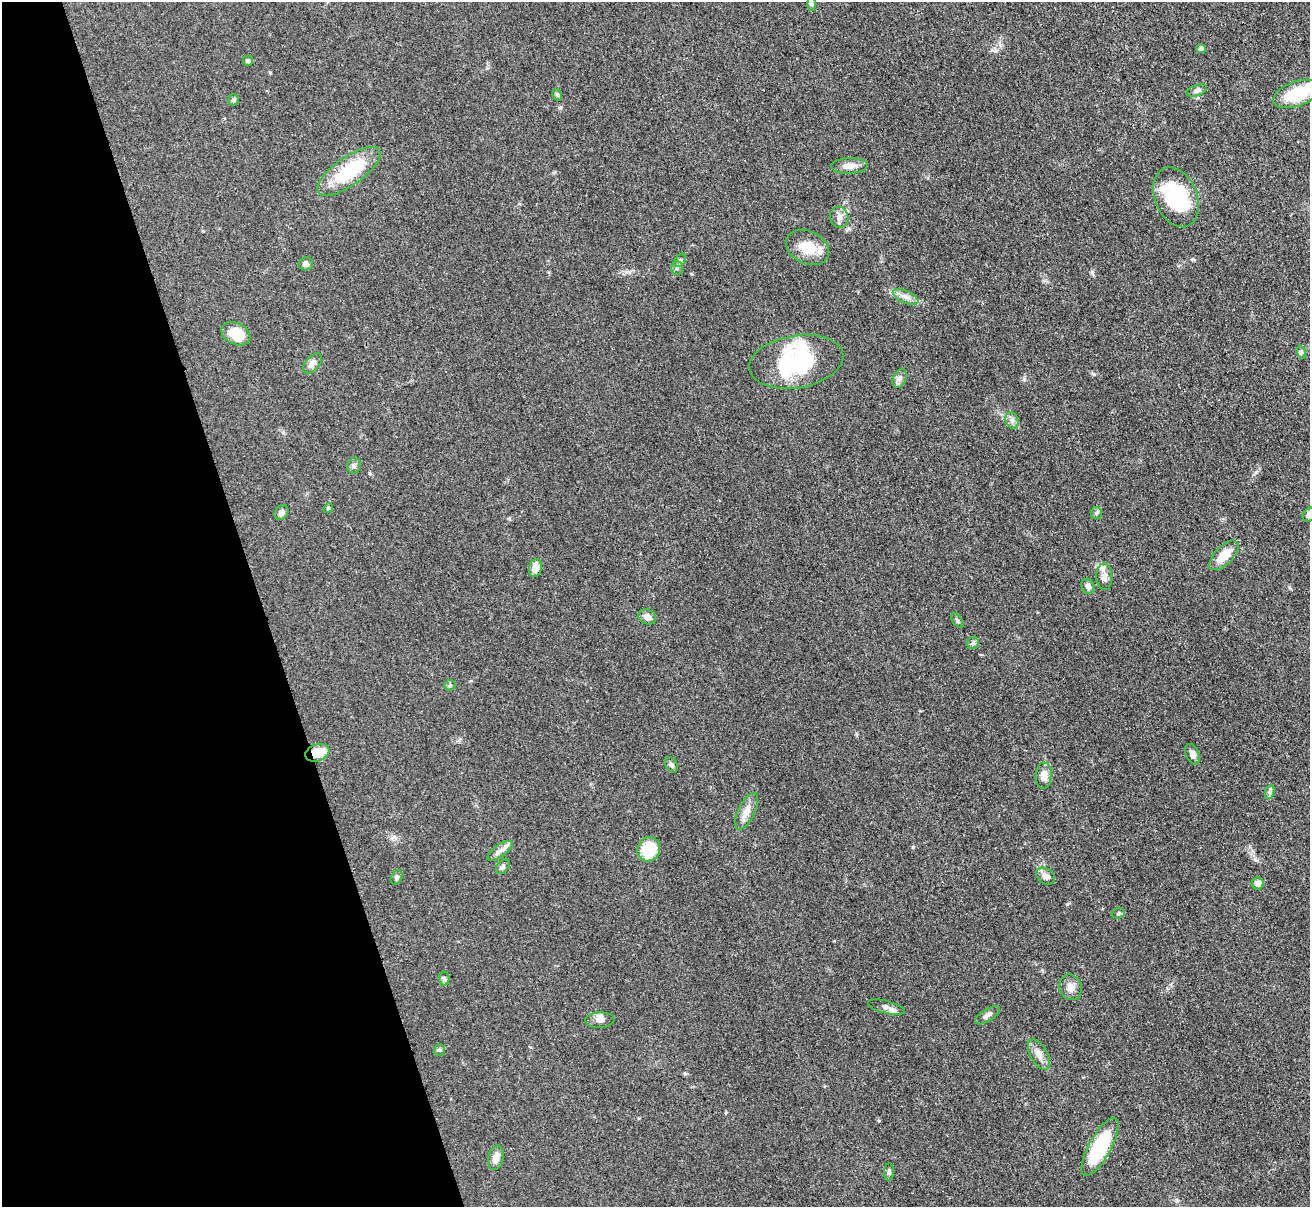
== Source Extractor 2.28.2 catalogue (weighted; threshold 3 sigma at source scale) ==
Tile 5 of 4 x 4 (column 1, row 2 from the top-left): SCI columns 15-1322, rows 2686-3890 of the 5263 x 5247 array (HDU 1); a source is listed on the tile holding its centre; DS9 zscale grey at full resolution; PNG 1312 x 1209 px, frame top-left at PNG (2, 2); each listed source drawn as its Kron ellipse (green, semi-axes under 4 px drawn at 4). Shown black and unused: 20% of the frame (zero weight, under 3 of 4 exposures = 2% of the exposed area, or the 3 px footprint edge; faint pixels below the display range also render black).
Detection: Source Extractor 2.28.2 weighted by HDU 2 'WHT'; one run over the whole footprint, this tile lists its part. Background 0.0543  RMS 0.0056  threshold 0.0253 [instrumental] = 3 sigma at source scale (4.5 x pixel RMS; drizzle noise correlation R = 1.50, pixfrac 1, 0.05/0.05 arcsec/px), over >= 5 px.
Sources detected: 63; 2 inside a brighter object's white glare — neither listed nor drawn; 3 inside a brighter listed object's ellipse — not listed separately; the other 58 listed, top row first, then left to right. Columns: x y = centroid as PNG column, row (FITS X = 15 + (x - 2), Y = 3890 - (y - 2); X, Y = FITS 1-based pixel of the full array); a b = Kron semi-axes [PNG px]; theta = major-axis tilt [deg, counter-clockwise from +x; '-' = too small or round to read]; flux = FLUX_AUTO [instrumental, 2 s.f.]
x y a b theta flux
812 4 7 4 -90 0.91
1201 49 5 4 - 1.3
248 61 5 4 - 1
1197 91 11 5 19 1.6
1296 94 24 12 20 25
557 95 6 4 -69 0.84
233 100 5 5 - 0.87
849 166 18 8 2 4.9
349 171 37 14 35 31
1176 197 31 21 -68 42
839 217 11 9 -78 3.1
808 247 22 16 -27 12
680 260 7 5 52 1.2
306 264 7 6 - 1.9
677 268 7 5 88 1.3
906 297 14 6 -25 3.1
236 334 15 10 -27 13
1301 352 7 4 -71 1
796 362 47 26 9 42
312 363 12 7 48 3.5
899 378 10 6 69 2
1012 420 8 6 -69 2
354 466 8 6 73 1.5
328 508 5 4 - 0.7
281 512 8 6 55 2
1096 513 6 5 - 1.1
1309 515 8 6 42 3.4
1224 555 19 9 45 11
535 568 9 6 76 5.3
1104 577 13 8 -88 3.1
1088 586 8 6 -61 2.1
647 617 9 7 -24 3.4
957 621 9 4 -53 1.1
973 643 6 6 - 1.2
450 685 6 5 - 0.99
317 753 12 8 18 9.3
1192 754 11 6 -65 3
671 765 8 5 -58 1.6
1044 776 13 8 86 4.8
1270 792 7 4 72 1.2
746 811 20 8 64 5.4
649 849 12 11 - 19
500 851 15 6 35 2.9
503 866 8 5 52 1.3
1045 876 10 7 -33 2.6
397 878 7 5 62 1.2
1258 883 6 6 - 3.9
1118 913 7 5 21 0.95
444 978 7 5 -87 1.2
1071 987 13 11 -69 4
887 1007 19 6 -14 3
988 1015 14 6 32 2.3
600 1020 14 8 3 2.9
439 1050 6 5 - 0.83
1039 1055 17 8 -61 4.2
1100 1147 32 11 61 39
496 1158 12 7 76 4.2
889 1172 8 5 85 1.3
Overlapping masked pixels (flux is a lower limit): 1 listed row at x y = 317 753
Isophote crosses this tile's border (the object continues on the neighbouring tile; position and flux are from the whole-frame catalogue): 2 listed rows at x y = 1296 94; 1309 515
Unlisted compact peaks at least as high as the median listed source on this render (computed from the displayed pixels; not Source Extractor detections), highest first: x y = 913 847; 1092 272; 879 1121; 1094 374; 1067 904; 1024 379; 685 1074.